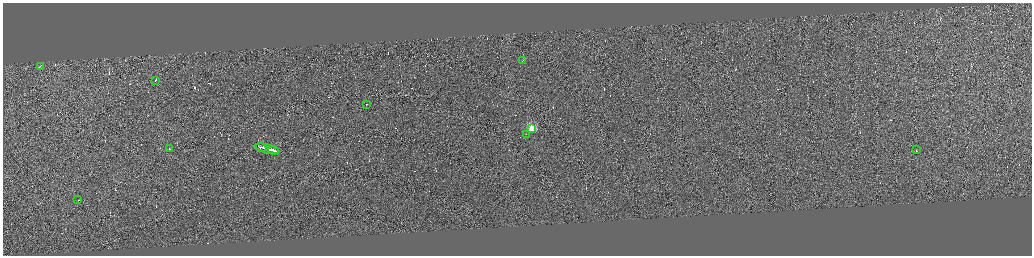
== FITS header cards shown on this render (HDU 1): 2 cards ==
NAXIS1  =                 4117
NAXIS2  =                 1013

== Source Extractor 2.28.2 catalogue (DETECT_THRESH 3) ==
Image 4117 x 1013 px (HDU 1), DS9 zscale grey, zoomed out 1/4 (1 PNG px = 4 x 4 image px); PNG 1034 x 258 px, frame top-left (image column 2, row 1010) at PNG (3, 3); each listed source drawn as its Kron ellipse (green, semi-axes under 4 px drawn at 4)
Background 0.871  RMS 3.7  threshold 11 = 3 sigma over >= 5 px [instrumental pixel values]
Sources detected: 375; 363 cannot appear on this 1/4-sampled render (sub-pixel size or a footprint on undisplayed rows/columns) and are neither listed nor drawn; the other 12 listed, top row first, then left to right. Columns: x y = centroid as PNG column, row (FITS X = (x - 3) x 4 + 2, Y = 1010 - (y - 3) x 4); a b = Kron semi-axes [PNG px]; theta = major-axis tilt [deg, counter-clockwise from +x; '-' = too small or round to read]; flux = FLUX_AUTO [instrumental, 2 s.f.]
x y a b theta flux
523 60 2 1 - 13000
40 66 3 1 - 27000
156 80 2 1 - 20000
367 104 2 1 - 18000
532 128 2 2 - 130000
526 134 2 1 - 15000
261 147 5 1 - 310000
169 148 2 1 - 12000
267 149 13 1 -13 740000
274 150 5 1 - 370000
917 150 3 1 - 27000
78 199 2 1 - 19000
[363 sub-pixel or undisplayed-footprint detections neither listed nor drawn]